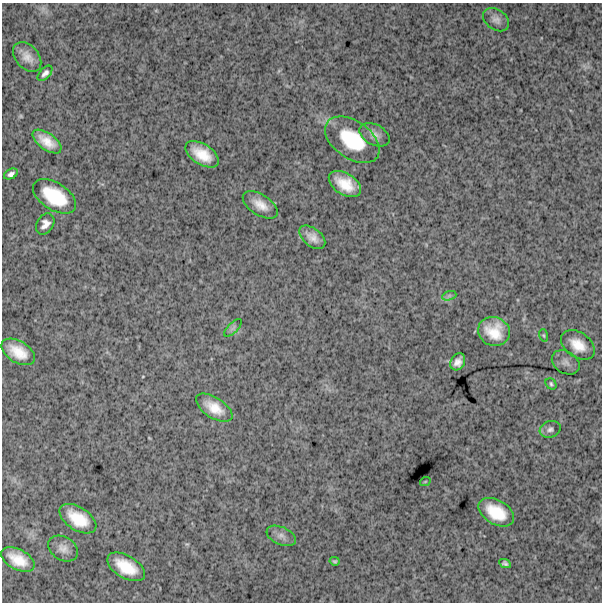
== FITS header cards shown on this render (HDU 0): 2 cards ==
NAXIS1  =                  600
NAXIS2  =                  600

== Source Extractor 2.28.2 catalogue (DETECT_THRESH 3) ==
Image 600 x 600 px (HDU 0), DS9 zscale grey, 1 PNG px = 1 image px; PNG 604 x 604 px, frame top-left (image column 1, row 600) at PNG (2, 3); each listed source drawn as its Kron ellipse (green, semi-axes under 4 px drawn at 4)
Background 1540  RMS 260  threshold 785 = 3 sigma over >= 5 px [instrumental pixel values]
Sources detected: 33; all 33 listed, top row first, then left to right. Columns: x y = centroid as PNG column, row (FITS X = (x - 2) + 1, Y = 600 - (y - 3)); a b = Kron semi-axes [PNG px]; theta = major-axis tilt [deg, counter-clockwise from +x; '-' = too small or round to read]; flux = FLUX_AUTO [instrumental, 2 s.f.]
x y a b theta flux
496 20 14 10 -35 110000
27 57 17 11 -49 180000
45 73 9 5 47 67000
374 135 16 10 -28 130000
352 140 31 18 -35 910000
47 141 17 8 -35 270000
202 154 19 10 -32 390000
11 174 7 5 29 60000
345 184 18 10 -32 390000
54 196 24 13 -33 720000
260 205 20 10 -33 230000
45 224 11 8 59 120000
312 237 15 9 -39 160000
449 296 7 4 19 36000
233 328 11 5 45 46000
494 331 16 14 -24 420000
543 335 6 4 -72 23000
578 345 19 12 -35 310000
18 352 18 11 -30 360000
458 362 9 7 60 120000
566 362 15 11 -34 91000
551 384 6 4 -51 33000
214 408 21 10 -33 310000
550 429 11 8 19 70000
425 482 5 3 - 14000
496 512 19 12 -31 520000
78 519 20 11 -33 480000
281 536 15 9 -23 100000
63 548 16 11 -32 150000
18 560 18 10 -28 350000
335 561 5 4 - 28000
505 563 6 4 -26 42000
126 567 21 11 -30 480000